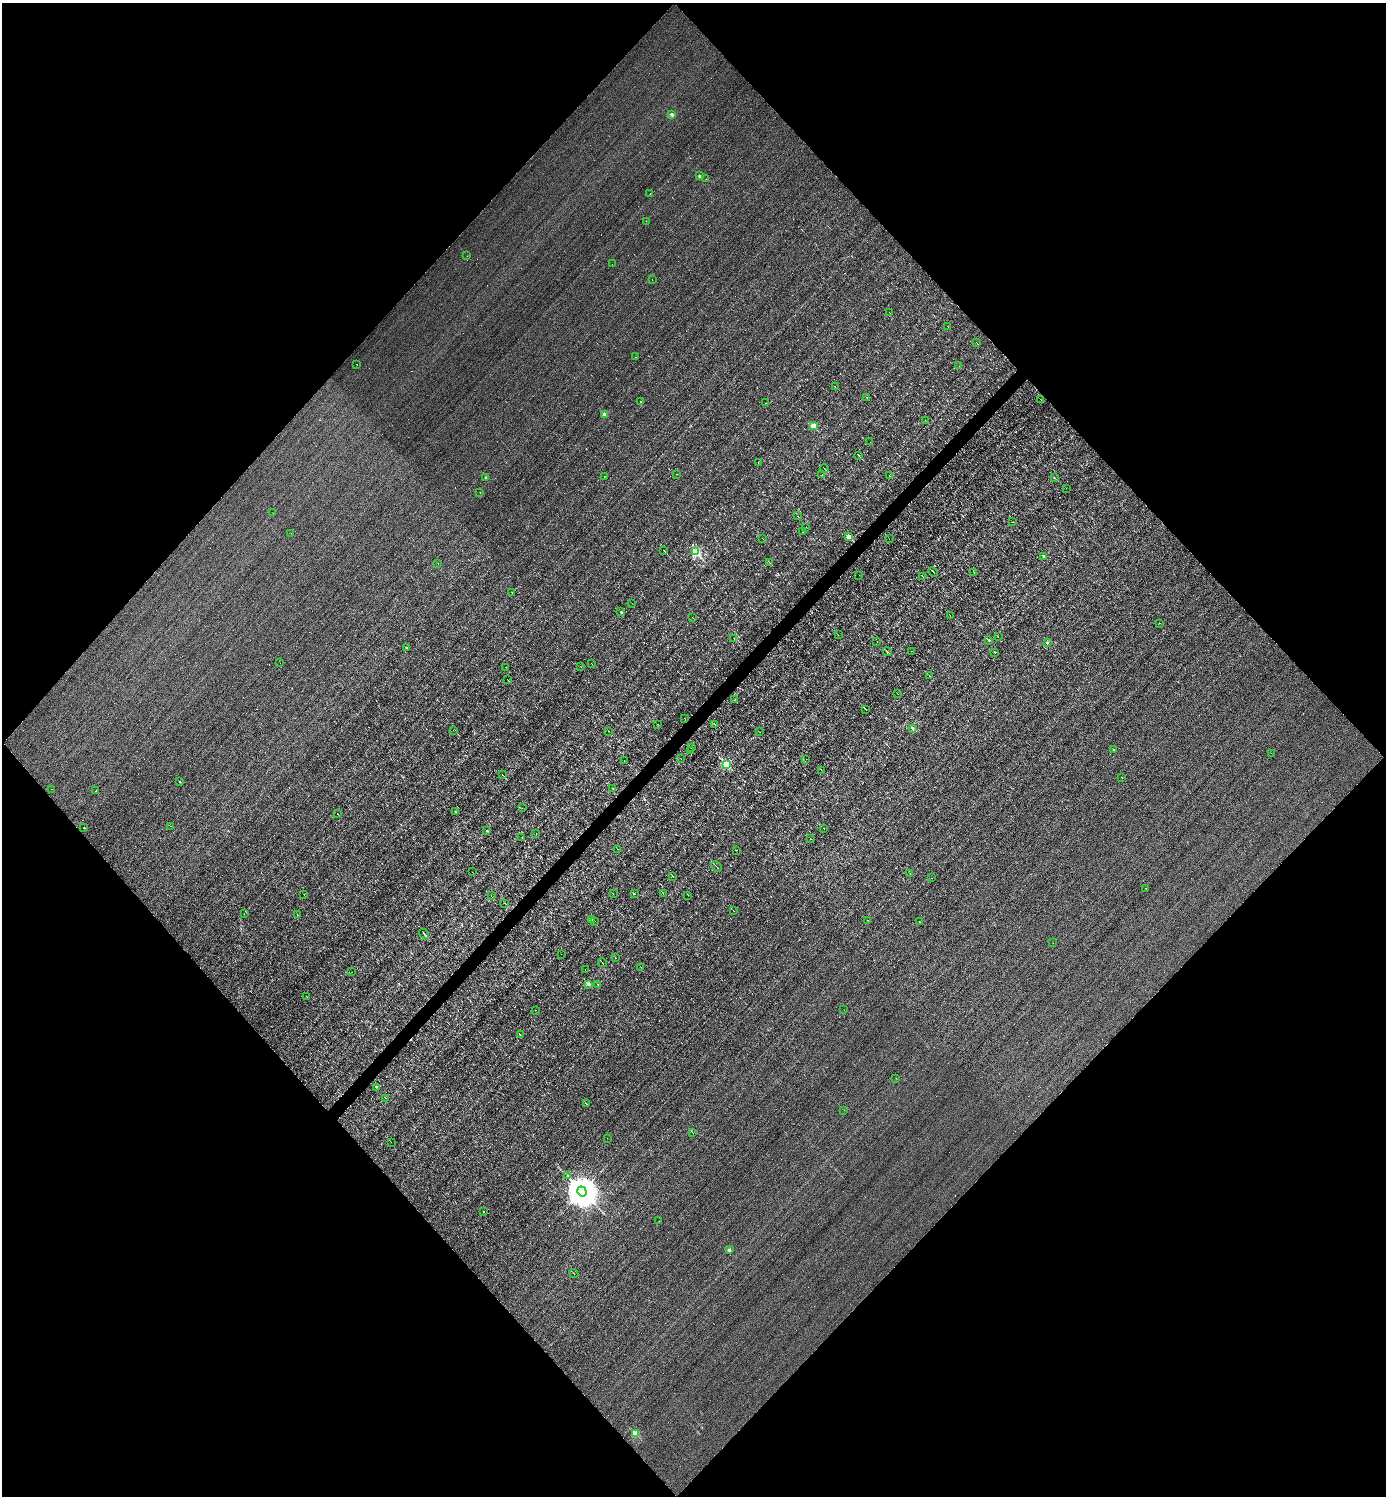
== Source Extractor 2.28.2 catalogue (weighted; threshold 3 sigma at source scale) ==
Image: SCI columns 294-5826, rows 1-5976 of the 5976 x 5976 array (HDU 1 of 3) = the unmasked area's bounding box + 8 px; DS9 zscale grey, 4 x 4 block average (1 PNG px = mean of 4 x 4 image px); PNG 1388 x 1498 px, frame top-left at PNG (2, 3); each listed source drawn as its Kron ellipse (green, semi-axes under 4 px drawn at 4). Shown black and unused: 51% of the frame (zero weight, under 3 of 4 exposures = <1% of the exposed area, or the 3 px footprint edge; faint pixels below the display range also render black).
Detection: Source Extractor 2.28.2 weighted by HDU 2 'WHT'. Background 0.0079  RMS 0.058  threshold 0.261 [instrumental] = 3 sigma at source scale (4.5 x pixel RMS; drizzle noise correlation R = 1.50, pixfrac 1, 0.05/0.05 arcsec/px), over >= 5 px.
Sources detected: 249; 4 too faint to see at this stretch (4 x 4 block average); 79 cosmic-ray / hot-pixel residue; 1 long thin detection or spike segment (spike, bleed or trail) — neither listed nor drawn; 3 coinciding with a brighter row at this scale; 2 inside a brighter listed object's ellipse — not listed separately; the other 160 listed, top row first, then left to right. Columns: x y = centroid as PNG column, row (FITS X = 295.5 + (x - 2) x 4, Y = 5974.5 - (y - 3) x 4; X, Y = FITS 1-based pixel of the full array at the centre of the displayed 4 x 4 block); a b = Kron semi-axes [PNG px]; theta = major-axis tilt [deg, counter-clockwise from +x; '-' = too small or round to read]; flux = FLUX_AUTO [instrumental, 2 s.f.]
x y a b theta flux
671 114 2 2 - 340
700 176 2 2 - 290
706 179 2 2 - 15
650 194 2 2 - 19
646 221 2 2 - 11
467 256 2 2 - 3.4
612 264 2 2 - 62
652 280 2 2 - 99
890 313 2 2 - 6
947 326 3 2 - 10
976 343 2 2 - 9.3
636 357 2 2 - 7.8
357 364 2 2 - 8.2
959 366 2 2 - 5.3
835 386 2 2 - 6.2
867 397 2 2 - 9.5
1041 399 2 2 - 5.6
640 402 2 2 - 16
766 403 2 2 - 6.7
604 414 2 2 - 410
925 420 2 2 - 5.1
813 426 2 2 - 1300
870 442 2 2 - 4.7
858 455 4 2 - 27
758 463 2 2 - 5.5
825 469 4 2 - 26
676 474 2 2 - 7.4
822 475 2 2 - 19
604 476 2 2 - 110
889 476 2 2 - 13
486 477 2 2 - 170
1054 478 2 2 - 41
1066 488 2 2 - 4.8
480 492 2 2 - 13
273 513 2 2 - 4.3
797 516 2 2 - 7.7
1013 522 2 2 - 17
806 527 2 2 - 6.9
802 532 2 2 - 5.9
291 533 2 2 - 12
849 536 2 2 - 930
762 538 2 2 - 5.2
889 539 2 2 - 4.1
664 550 3 2 - 27
696 552 2 2 - 3400
1044 556 2 2 - 87
769 562 2 2 - 8.2
438 563 2 2 - 5.1
933 572 5 2 - 34
974 572 2 2 - 8.5
859 575 2 2 - 5.1
922 576 2 2 - 13
512 592 2 2 - 17
632 603 2 2 - 5.8
621 612 2 2 - 97
950 615 2 2 - 5.8
692 617 2 2 - 5.2
1159 623 2 2 - 24
838 635 2 2 - 7.3
998 636 2 2 - 5.1
734 639 2 2 - 11
988 640 3 2 - 18
877 642 2 2 - 4.4
1047 643 2 2 - 150
406 648 2 2 - 90
911 651 2 2 - 6.3
887 652 5 2 - 17
995 652 2 2 - 52
280 663 2 2 - 7.9
592 664 2 2 - 5.1
506 667 2 2 - 4
581 667 2 2 - 5.2
930 676 2 2 - 11
507 679 3 2 - 14
898 694 2 2 - 3.7
735 699 2 2 - 4.1
866 709 4 2 - 30
684 718 2 2 - 5.6
658 724 2 2 - 5.1
715 724 2 2 - 15
912 728 2 2 - 200
453 730 2 2 - 5.7
608 731 2 2 - 6.4
759 732 2 2 - 5.1
691 748 3 2 - 30
1113 750 2 2 - 75
690 751 2 2 - 4.5
1271 753 2 2 - 13
681 759 2 2 - 4
806 759 2 2 - 5.2
624 761 2 2 - 7.7
726 765 2 2 - 2900
821 770 3 2 - 9.2
503 775 3 2 - 14
1122 777 2 2 - 82
179 781 2 2 - 66
613 788 2 2 - 12
51 789 2 2 - 10
96 791 2 2 - 38
522 808 2 2 - 5.9
455 812 2 2 - 16
337 813 2 2 - 14
170 826 2 2 - 13
84 828 2 2 - 35
824 828 2 2 - 35
487 830 2 2 - 47
536 834 2 2 - 99
522 837 2 2 - 9.2
811 839 2 2 - 41
617 849 2 2 - 5.5
736 850 2 2 - 14
716 866 6 2 -46 20
472 872 2 2 - 5.2
910 873 2 2 - 4.9
672 876 3 2 - 14
932 878 2 2 - 11
1146 888 2 2 - 9.9
663 893 2 2 - 8.8
613 894 2 2 - 8.3
634 894 2 2 - 61
304 895 2 2 - 4.7
688 895 3 2 - 7.9
491 896 2 2 - 7
505 903 3 2 - 11
733 911 2 2 - 5.7
244 914 2 2 - 5.1
297 915 2 2 - 43
592 920 2 2 - 22
868 920 2 2 - 11
594 921 2 2 - 7.2
919 922 2 2 - 13
424 934 5 2 - 32
1053 943 2 2 - 6.4
561 954 2 2 - 13
615 958 2 2 - 7.3
603 963 4 2 - 29
641 967 2 2 - 5.8
585 970 2 2 - 7.6
352 972 2 2 - 3.4
588 984 2 2 - 370
598 985 2 2 - 8
307 996 2 2 - 8.9
535 1010 2 2 - 9.7
844 1010 2 2 - 4.6
520 1035 3 2 - 12
896 1078 2 2 - 11
376 1087 2 2 - 49
385 1098 2 2 - 14
586 1104 3 2 - 10
844 1110 2 2 - 8.4
693 1133 2 2 - 7
607 1138 2 2 - 4.5
391 1142 2 2 - 6.5
568 1175 2 2 - 32
582 1191 5 4 - 100000
484 1212 2 2 - 82
659 1221 2 2 - 30
729 1250 2 2 - 260
574 1274 4 2 - 21
635 1434 2 2 - 2000
Diffuse or blended objects may show on this block-average render without a row.